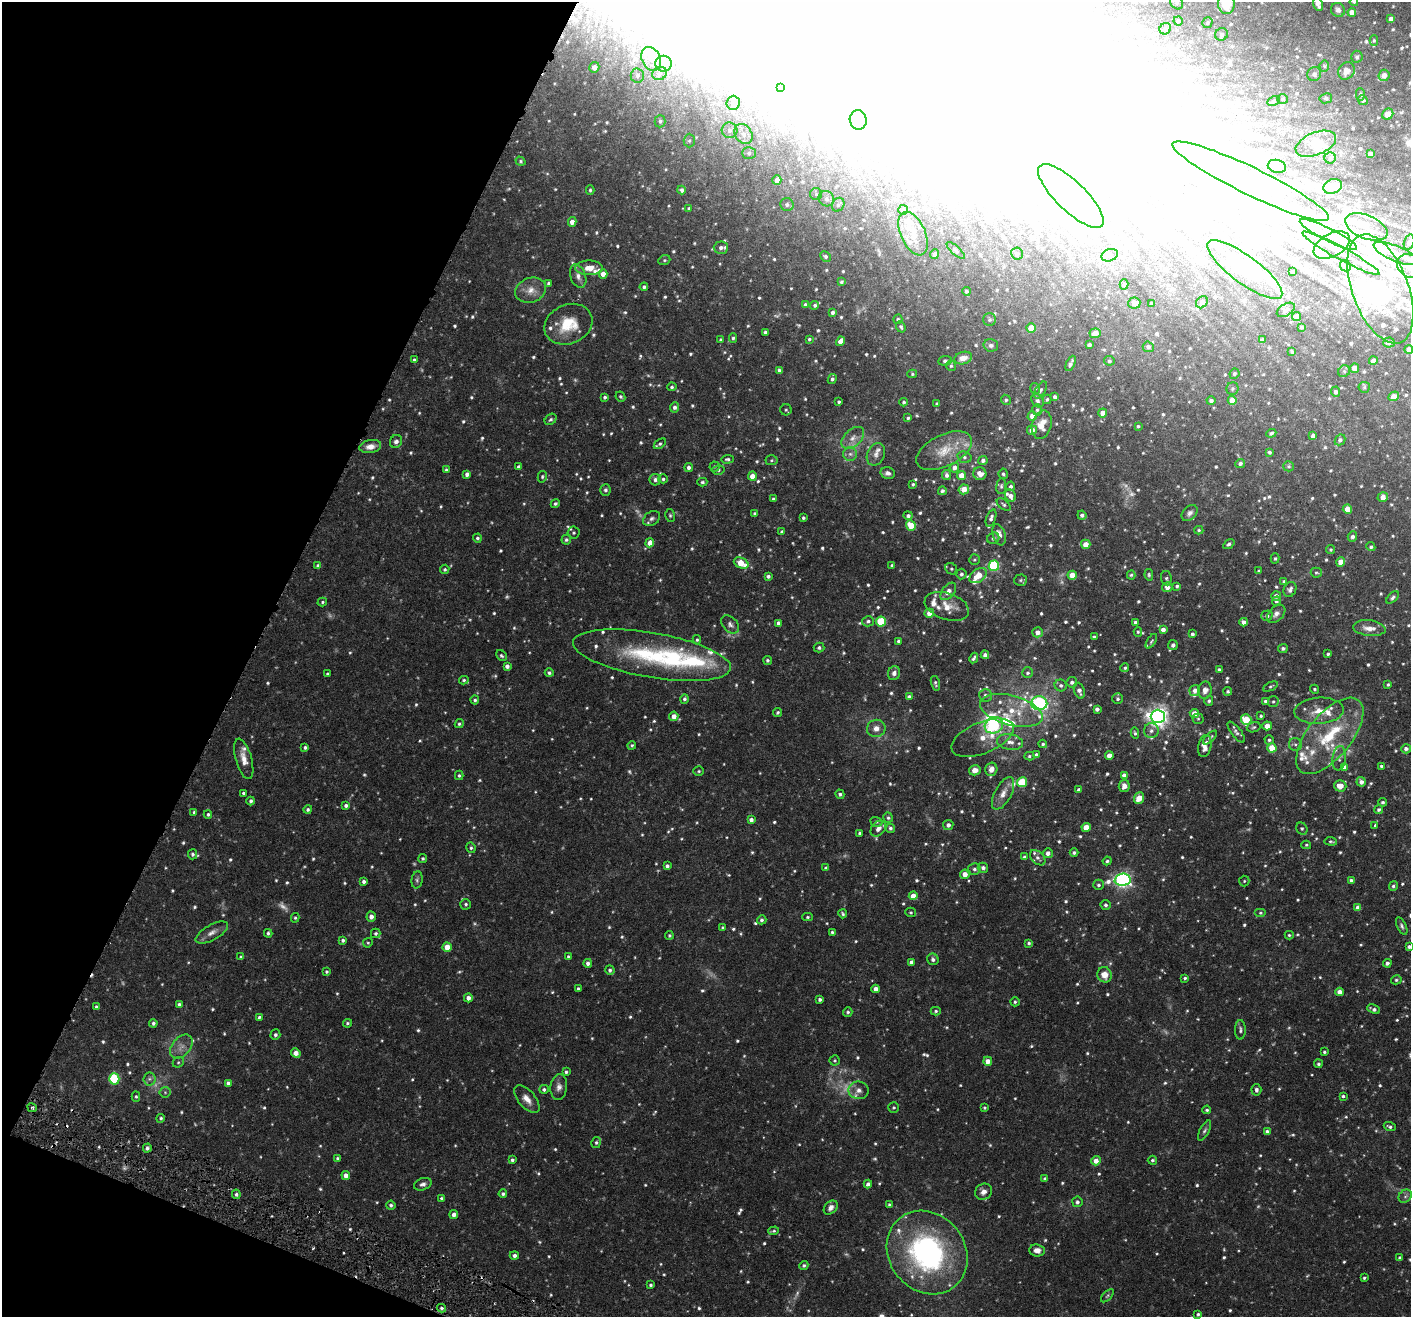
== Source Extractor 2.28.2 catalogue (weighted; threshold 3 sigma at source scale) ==
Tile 9 of 4 x 4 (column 1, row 3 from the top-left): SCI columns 1-1409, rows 1589-2903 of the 5635 x 5672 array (HDU 1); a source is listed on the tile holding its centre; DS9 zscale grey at full resolution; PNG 1413 x 1319 px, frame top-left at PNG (2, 2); each listed source drawn as its Kron ellipse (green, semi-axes under 4 px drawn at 4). Shown black and unused: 20% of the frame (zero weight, under 3 of 6 exposures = <1% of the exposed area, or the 3 px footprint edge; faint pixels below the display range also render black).
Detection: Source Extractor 2.28.2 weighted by HDU 2 'WHT'; one run over the whole footprint, this tile lists its part. Background 0.0326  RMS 0.0027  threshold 0.0109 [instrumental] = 3 sigma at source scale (4.09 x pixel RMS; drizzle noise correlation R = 1.36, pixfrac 0.8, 0.05/0.05 arcsec/px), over >= 5 px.
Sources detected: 1105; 35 too faint to see at this stretch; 82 inside a brighter object's white glare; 4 cosmic-ray / hot-pixel residue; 1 long thin detection or spike segment (spike, bleed or trail) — neither listed nor drawn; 57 inside a brighter listed object's ellipse — not listed separately; of the other 926, all 500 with FLUX_AUTO >= 0.335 (the completeness limit of this list) listed and drawn (426 fainter detections not listed), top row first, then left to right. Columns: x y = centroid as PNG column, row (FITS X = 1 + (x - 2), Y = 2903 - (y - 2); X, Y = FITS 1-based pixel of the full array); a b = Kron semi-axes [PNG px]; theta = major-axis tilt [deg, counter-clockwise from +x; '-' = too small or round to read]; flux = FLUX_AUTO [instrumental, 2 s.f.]
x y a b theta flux
1176 2 7 6 - 0.52
1354 2 4 4 - 0.37
1226 3 11 8 -84 5.8
1318 4 7 4 -66 1.1
1338 10 7 7 - 0.84
1352 12 4 4 - 1.7
1391 19 4 4 - 1.4
1178 21 4 4 - 0.65
1207 23 5 5 - 0.39
1165 29 6 5 - 0.39
1221 34 6 6 - 0.63
1374 40 5 4 - 0.35
1357 57 6 6 - 0.48
651 59 12 9 -65 2.1
663 64 8 8 - 1.1
1324 66 5 5 - 0.34
594 67 5 5 - 1.8
1346 71 9 8 - 1.7
659 73 7 6 - 0.69
1314 74 7 6 - 0.78
1384 75 6 5 - 1.2
637 76 7 6 - 0.72
781 87 4 4 - 0.35
1360 94 6 4 -90 0.37
1326 98 6 5 - 0.46
1283 99 5 4 - 0.41
1363 100 5 4 - 0.64
1274 101 6 4 27 0.38
733 103 7 6 - 0.84
1388 114 6 5 - 1.9
858 120 10 8 -80 1.5
660 121 6 5 - 0.56
730 130 8 7 - 1.1
743 134 11 8 -57 1.7
689 141 7 5 89 0.46
1316 144 21 11 22 3.2
749 153 7 6 - 0.6
1371 154 4 4 - 1.3
1330 158 5 5 - 0.42
520 161 5 4 - 0.36
1277 166 9 6 -15 0.81
777 180 5 4 - 1.7
1251 181 87 14 -26 19
1333 186 9 7 19 2.7
590 190 4 3 - 0.34
682 190 4 4 - 0.53
816 194 6 6 - 0.45
1071 196 43 14 -44 9.3
826 199 8 7 - 1.1
787 205 7 6 - 0.73
838 205 7 6 - 0.7
689 208 3 3 - 0.35
903 210 5 5 - 0.36
572 222 5 4 - 1.5
1366 227 22 12 -23 4.5
913 234 23 12 -66 4.2
1328 235 32 6 -26 4.1
1409 242 8 5 74 0.66
1332 245 19 11 29 4
721 248 7 6 - 0.96
956 250 11 4 -42 0.46
1017 253 6 6 - 0.52
1341 253 43 6 -29 3.9
934 254 5 4 - 0.62
1396 254 24 7 -22 3.2
1110 255 8 6 20 0.71
826 256 5 4 - 0.49
664 260 6 4 21 0.35
1345 266 6 5 - 0.78
1410 266 14 11 -32 3.5
589 268 13 7 0 2.8
1245 270 45 13 -37 11
1293 272 4 4 - 0.76
603 274 4 4 - 1.7
578 276 12 7 -70 1.3
841 282 4 3 - 0.41
548 283 4 4 - 0.43
1124 284 5 4 - 0.39
644 287 4 4 - 0.52
1380 289 57 28 -69 24
531 290 16 12 20 2.7
966 291 4 4 - 0.46
1202 302 6 5 - 0.69
1134 303 6 5 - 1.8
1152 304 4 3 - 0.64
805 305 4 4 - 0.6
815 305 4 4 - 0.49
1286 310 10 6 31 0.69
833 312 4 3 - 0.67
1297 316 4 4 - 0.97
898 319 5 4 - 0.48
990 320 6 6 - 0.5
568 324 25 19 24 7.6
901 327 6 4 -70 0.48
1302 327 3 3 - 0.36
1031 328 4 4 - 3.8
765 332 3 3 - 0.48
1095 333 6 4 6 1.8
733 338 4 4 - 0.43
809 339 4 3 - 0.34
721 340 4 4 - 0.4
1262 340 4 4 - 0.71
840 341 5 4 - 1.4
1389 342 5 5 - 0.6
991 345 7 6 - 0.6
1089 345 4 4 - 0.73
1148 347 5 5 - 0.66
1409 349 4 4 - 1.5
1292 352 4 3 - 0.38
963 358 9 6 16 2
414 360 4 3 - 0.33
945 361 7 4 8 0.53
1109 361 5 4 - 0.43
1373 361 4 4 - 1.3
1071 363 8 3 64 0.74
951 366 5 4 - 0.39
1354 368 4 4 - 1.7
779 371 4 3 - 0.66
1344 371 6 5 - 0.47
912 374 5 4 - 0.34
1234 374 5 5 - 0.4
832 379 5 4 - 0.51
672 387 5 4 - 0.42
1364 387 6 5 - 0.47
1035 389 5 4 - 0.43
1233 389 6 6 - 0.48
1041 390 9 5 58 0.58
1336 392 5 4 - 0.78
1394 396 6 4 35 2.4
605 397 4 4 - 0.45
620 397 5 4 - 0.4
1055 397 4 3 - 0.73
1047 399 5 3 - 0.34
1006 400 5 4 - 0.5
1232 400 4 4 - 2.8
1037 401 7 5 -55 0.67
1211 401 4 4 - 0.59
839 402 3 3 - 0.4
904 402 4 4 - 0.42
937 404 4 3 - 0.39
675 407 5 4 - 0.73
786 410 5 5 - 0.36
1037 410 5 5 - 0.38
1103 413 4 4 - 1.7
1032 416 5 4 - 1.8
908 418 4 4 - 0.43
551 419 6 5 - 0.52
1042 425 14 9 74 2.8
1138 426 4 3 - 0.36
1032 430 5 4 - 1.5
1271 433 5 4 - 0.48
1313 436 4 4 - 1
853 438 13 8 44 1.9
1340 440 6 4 44 0.56
396 441 7 6 - 0.83
660 444 7 4 36 0.46
370 447 11 6 9 1.7
944 451 30 15 26 6
1269 452 4 3 - 0.4
850 454 7 6 - 0.83
876 454 12 8 66 1.2
964 457 7 5 -16 0.52
727 459 6 3 4 0.44
771 460 6 5 - 0.42
983 460 4 4 - 0.73
1240 463 5 4 - 0.64
714 466 5 5 - 0.4
1289 466 5 5 - 0.38
519 467 4 3 - 0.61
688 467 4 4 - 0.74
954 468 5 4 - 1.2
446 470 4 4 - 0.41
718 470 6 5 - 0.4
888 473 7 5 -14 0.87
467 474 4 4 - 0.86
980 474 6 6 - 1.8
1003 474 5 4 - 0.43
947 475 5 4 - 0.72
961 475 4 4 - 2.5
752 476 4 4 - 2.4
542 477 6 4 77 0.35
663 479 5 4 - 0.45
655 480 6 5 - 0.74
702 482 5 4 - 0.44
913 484 4 3 - 0.36
1001 486 8 5 83 0.47
1011 486 5 4 - 0.59
964 489 5 5 - 2.2
605 490 5 5 - 0.55
942 491 4 4 - 0.54
1010 496 6 5 - 1.1
1383 497 5 4 - 1.6
773 499 4 3 - 0.34
555 504 5 4 - 0.42
1004 505 8 4 -39 0.48
1347 509 4 4 - 3
754 513 4 4 - 0.35
1190 513 9 6 45 0.94
670 515 6 5 - 0.41
1082 515 4 4 - 0.66
908 516 4 4 - 0.65
652 518 9 6 33 0.87
803 518 3 3 - 0.4
991 518 9 4 69 0.79
911 525 5 4 - 4
1199 530 4 4 - 0.34
782 532 4 3 - 0.51
574 533 6 6 - 0.42
999 535 11 6 -74 1.6
1352 537 5 5 - 0.68
477 538 4 4 - 0.44
993 538 6 5 - 0.57
566 540 5 4 - 0.52
650 543 4 4 - 1.9
1086 544 5 4 - 2.2
1229 544 6 4 35 0.57
1371 547 4 4 - 0.44
1331 550 4 4 - 0.35
1275 558 5 4 - 0.41
974 560 5 5 - 0.35
1341 562 4 4 - 2.4
741 563 8 5 -26 4.7
892 565 3 3 - 0.43
318 566 4 4 - 0.75
994 566 5 5 - 19
445 569 5 4 - 0.43
951 569 6 5 - 0.44
1259 571 3 3 - 0.42
1316 573 5 5 - 0.37
961 574 5 5 - 0.63
1072 575 4 4 - 3
1131 575 4 4 - 0.37
1149 575 6 4 -78 0.34
768 576 4 3 - 0.63
978 576 9 6 35 4.1
1166 578 7 5 -82 0.5
1021 580 6 5 - 0.42
1284 581 4 3 - 0.5
1177 586 3 3 - 0.39
1167 587 5 5 - 1.4
1290 590 8 6 63 0.8
948 591 10 6 50 1.5
1276 596 5 4 - 1.1
1393 597 7 4 44 0.59
1276 601 4 4 - 0.51
322 602 5 4 - 0.34
947 606 23 13 -19 3.7
929 613 5 4 - 1.5
1276 614 11 7 45 1.1
1267 616 5 5 - 0.74
868 621 6 5 - 0.58
881 621 5 5 - 11
1135 622 3 3 - 0.5
1244 622 4 4 - 1.2
779 623 4 4 - 1.3
730 624 10 7 -45 0.94
1369 628 16 8 -6 2.2
1163 629 4 4 - 1.2
1038 632 5 5 - 1.5
1138 632 4 4 - 0.34
1192 634 3 3 - 0.55
1094 637 3 3 - 0.39
697 640 5 4 - 0.37
898 641 4 3 - 0.45
1151 641 8 4 58 0.4
1173 645 5 5 - 0.74
819 647 5 5 - 0.54
1283 648 5 4 - 0.55
1328 654 3 3 - 0.42
652 655 80 22 -10 26
985 655 4 4 - 0.88
501 656 6 4 -44 0.43
974 658 5 3 - 0.5
767 660 5 4 - 0.47
507 666 4 4 - 0.87
1125 668 4 4 - 0.45
1219 669 3 3 - 0.4
549 673 4 4 - 0.48
894 673 7 6 - 1
1027 673 5 5 - 0.5
327 674 3 3 - 0.38
464 680 5 4 - 0.35
1072 682 5 5 - 0.75
935 683 7 3 -74 0.46
1388 684 3 3 - 0.36
1061 685 6 6 - 0.66
1270 686 8 4 25 0.4
1314 689 4 4 - 0.36
1195 690 5 5 - 1.3
1205 690 8 7 - 1.4
1079 691 8 5 -70 1.1
1228 691 4 4 - 0.4
985 695 6 6 - 0.85
909 697 4 4 - 0.87
684 699 5 4 - 0.54
1118 699 5 5 - 0.54
475 700 4 4 - 0.44
1209 701 5 4 - 0.47
1265 701 4 4 - 0.57
1273 701 5 5 - 0.41
1039 703 8 7 - 41
1097 709 4 4 - 0.75
1011 710 32 15 -15 7.7
1319 711 25 13 4 4
778 712 4 3 - 0.4
1194 714 4 4 - 2.5
674 716 4 4 - 1.6
1158 716 7 7 - 140
1261 716 3 3 - 0.35
1198 719 5 5 - 0.37
1246 720 5 5 - 5.7
459 724 5 4 - 0.43
994 725 9 8 - 16
1267 726 5 4 - 1.7
1254 727 7 5 17 0.42
876 728 9 8 - 1.7
1151 731 7 7 - 0.9
1236 732 12 5 -53 0.75
1135 733 6 4 -79 0.38
1330 736 46 22 51 15
983 738 33 15 23 5.1
1210 738 9 4 44 0.51
1269 740 4 4 - 0.48
1010 742 13 7 -10 1.8
1043 744 4 4 - 0.39
632 745 4 4 - 0.37
1295 745 6 6 - 0.51
1205 746 11 6 79 1.9
305 747 3 3 - 0.44
1272 748 4 4 - 5.7
1406 749 5 4 - 0.92
1036 755 4 4 - 0.86
1029 756 5 4 - 0.42
1109 756 4 4 - 1.8
1339 758 12 6 84 0.9
244 759 21 8 -74 2.4
1381 766 3 3 - 0.38
1344 767 4 4 - 1.1
991 769 7 6 - 1.7
975 770 6 5 - 1.7
699 771 5 4 - 0.35
459 775 4 4 - 0.38
1124 775 4 4 - 1.5
1022 782 5 5 - 11
1361 782 5 4 - 1
1124 786 6 5 - 1.5
1340 786 6 5 - 2.6
1079 790 4 4 - 0.92
243 793 3 3 - 0.34
1003 793 18 8 62 2.3
840 794 5 4 - 0.52
1139 798 6 5 - 3.5
251 801 4 4 - 0.53
1383 802 4 4 - 0.39
346 805 4 4 - 0.66
308 809 4 4 - 0.46
1379 810 4 4 - 0.56
194 812 4 4 - 0.41
208 814 4 3 - 0.38
888 818 5 4 - 0.43
751 820 4 4 - 0.85
876 822 6 5 - 0.37
948 825 5 5 - 0.85
1375 825 3 3 - 0.47
1086 827 4 4 - 3.3
890 828 5 4 - 0.55
878 829 9 6 48 1.2
1302 829 6 5 - 0.48
860 833 3 3 - 0.43
1331 841 6 3 -4 0.37
1306 845 5 4 - 0.34
471 848 5 4 - 0.43
1048 853 5 5 - 1.1
1074 853 4 4 - 0.49
192 854 5 4 - 0.52
1025 857 4 4 - 0.64
423 858 4 4 - 0.4
1038 858 9 6 -44 0.78
1107 861 4 4 - 0.46
667 866 4 3 - 0.61
826 868 3 3 - 0.43
983 868 5 5 - 0.78
974 869 6 6 - 0.66
965 874 5 4 - 1.8
417 880 8 5 81 0.59
1123 880 8 6 4 74
1351 880 4 3 - 0.6
1244 881 5 5 - 0.36
364 882 4 4 - 0.57
1099 885 5 5 - 0.52
1393 886 5 4 - 0.53
913 896 4 4 - 2.3
466 904 5 5 - 0.47
1106 905 5 5 - 0.59
1358 908 4 4 - 1.6
911 912 5 4 - 0.36
1260 913 6 4 0 0.37
843 914 4 3 - 0.39
371 917 5 4 - 1.3
808 917 5 4 - 0.36
295 918 5 4 - 0.36
762 920 5 4 - 0.48
1402 926 9 4 -64 0.56
723 928 4 4 - 0.37
212 932 18 7 30 1.6
832 932 3 3 - 0.36
268 933 4 4 - 0.45
376 933 5 4 - 0.48
669 935 4 4 - 0.34
1289 935 4 4 - 0.34
343 940 4 4 - 0.52
368 943 5 4 - 0.35
1029 943 3 3 - 0.38
447 947 4 4 - 3.4
1409 947 4 3 - 0.62
241 957 3 3 - 0.35
568 957 4 4 - 0.37
933 959 6 5 - 0.67
911 962 4 4 - 0.87
588 963 4 4 - 0.81
1387 963 4 4 - 0.72
610 970 5 4 - 0.61
327 972 4 4 - 0.35
1105 975 8 7 - 2.4
1185 978 3 3 - 0.35
1396 980 5 4 - 0.4
578 988 3 3 - 0.34
876 989 4 4 - 1.3
1339 992 4 4 - 1.6
468 998 4 4 - 1.3
820 999 3 3 - 0.52
1015 1002 5 4 - 0.45
179 1004 4 4 - 0.54
96 1007 4 4 - 0.46
1374 1009 7 4 -23 0.68
936 1011 5 4 - 0.41
848 1012 5 4 - 0.44
259 1017 4 3 - 0.51
153 1023 4 4 - 0.51
347 1023 4 4 - 0.35
1240 1030 10 5 89 0.62
275 1035 5 5 - 0.6
181 1046 14 9 49 1.9
1324 1052 3 3 - 0.37
296 1053 5 4 - 1.6
835 1060 5 5 - 0.34
988 1061 4 4 - 1.9
178 1062 6 5 - 0.42
1318 1064 4 4 - 0.43
566 1072 3 3 - 0.41
114 1079 5 5 - 17
149 1079 6 6 - 0.61
228 1083 4 4 - 0.78
559 1087 13 8 84 1.3
544 1089 5 4 - 0.55
859 1090 10 9 - 1.4
1256 1090 6 5 - 0.59
165 1092 5 5 - 0.35
136 1096 5 4 - 0.35
1343 1096 3 3 - 0.41
527 1099 17 8 -50 2
32 1108 5 3 - 0.39
894 1108 5 5 - 0.36
984 1108 3 3 - 0.34
1207 1110 4 4 - 0.39
161 1118 4 4 - 0.4
1390 1127 6 4 -19 0.55
1204 1131 11 5 62 0.61
1267 1131 4 3 - 0.61
596 1142 5 4 - 0.46
147 1148 4 4 - 0.62
338 1158 4 4 - 0.48
512 1160 4 4 - 0.53
1152 1160 4 4 - 0.38
1096 1161 5 4 - 1.9
346 1175 4 4 - 1.3
1045 1178 4 4 - 0.41
423 1184 9 6 20 0.84
868 1184 4 4 - 0.84
984 1192 9 8 - 1.5
236 1194 5 4 - 0.45
503 1194 4 4 - 0.5
1405 1196 7 6 - 0.64
442 1199 4 3 - 0.56
1077 1202 5 5 - 0.59
391 1205 4 4 - 0.53
889 1205 3 3 - 0.38
831 1208 8 5 46 1.2
454 1215 4 4 - 0.92
774 1231 5 4 - 0.38
1037 1250 8 6 -4 1.5
927 1252 44 38 -51 52
514 1256 4 4 - 0.76
1400 1258 4 4 - 0.74
804 1265 4 4 - 0.48
1364 1278 3 3 - 0.35
650 1285 4 3 - 0.41
1107 1296 8 4 46 0.38
441 1308 4 3 - 0.43
1198 1314 4 4 - 0.42
Isophote crosses this tile's border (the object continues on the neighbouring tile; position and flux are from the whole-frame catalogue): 8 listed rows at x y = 1176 2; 1354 2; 1226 3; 1318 4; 1409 242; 1410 266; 1409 349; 1409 947